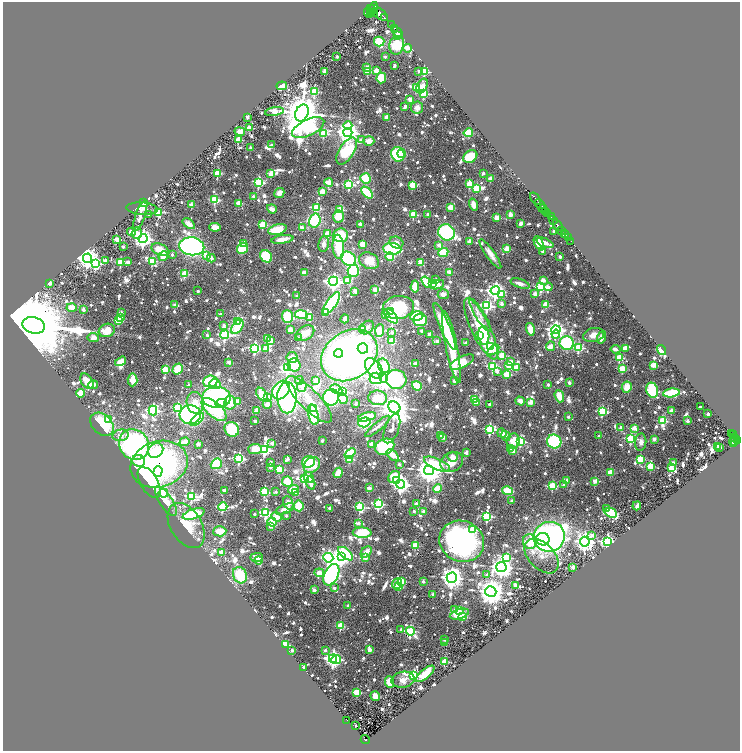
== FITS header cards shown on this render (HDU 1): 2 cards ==
NAXIS1  =                 1475
NAXIS2  =                 1497

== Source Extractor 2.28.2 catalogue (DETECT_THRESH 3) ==
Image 1475 x 1497 px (HDU 1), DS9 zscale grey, zoomed out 1/2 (1 PNG px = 2 x 2 image px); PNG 742 x 753 px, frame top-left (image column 2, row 1497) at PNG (3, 2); each listed source drawn as its Kron ellipse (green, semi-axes under 4 px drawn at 4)
Background 0.856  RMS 0.031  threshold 0.0935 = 3 sigma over >= 5 px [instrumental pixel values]
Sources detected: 1476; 97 cannot appear on this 1/2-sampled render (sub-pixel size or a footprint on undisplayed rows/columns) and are neither listed nor drawn; of the other 1379, the 500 brightest by FLUX_AUTO listed and drawn (879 fainter detections omitted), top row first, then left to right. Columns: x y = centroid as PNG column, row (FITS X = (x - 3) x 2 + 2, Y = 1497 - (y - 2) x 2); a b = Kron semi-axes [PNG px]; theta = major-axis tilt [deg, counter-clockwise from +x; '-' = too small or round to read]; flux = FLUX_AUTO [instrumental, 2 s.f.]
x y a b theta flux
370 9 3 2 - 850
372 10 8 2 65 860
368 13 5 3 - 180
374 13 4 2 - 570
379 13 11 4 -41 2500
384 18 2 2 - 93
392 25 2 2 - 350
394 28 3 2 - 260
397 32 6 2 -52 820
398 35 2 2 - 170
379 41 5 5 - 120
397 45 9 7 77 240
407 48 4 3 - 80
337 56 2 2 - 43
385 57 2 2 - 34
394 65 4 2 - 34
367 67 3 2 - 74
368 71 3 3 - 290
376 71 3 3 - 130
419 71 2 2 - 44
424 71 3 3 - 470
324 72 2 2 - 46
381 78 5 5 - 200
282 86 5 4 - 51
422 86 8 5 63 52
416 88 4 3 - 280
314 92 3 3 - 410
424 93 3 3 - 400
410 99 2 2 - 87
405 107 4 2 - 52
417 107 6 6 - 40
274 112 9 3 9 210
302 113 9 6 65 27000
247 117 3 2 - 61
387 117 4 3 - 72
348 126 4 3 - 210
250 128 2 2 - 120
308 128 17 8 26 1800
240 131 5 4 - 47
348 132 4 4 - 5800
324 133 4 3 - 320
468 133 4 4 - 210
238 140 3 3 - 220
361 140 3 2 - 44
369 141 5 5 - 54
272 145 2 2 - 46
250 148 2 2 - 36
347 151 15 7 57 650
398 154 7 6 - 340
402 154 4 3 - 120
470 157 7 5 33 230
217 173 3 3 - 360
483 173 2 2 - 38
271 174 3 2 - 170
366 178 5 5 - 160
490 179 3 2 - 120
259 182 4 3 - 600
329 182 4 3 - 79
349 184 3 3 - 550
469 184 3 3 - 210
413 185 3 3 - 190
476 188 3 3 - 250
322 191 3 2 - 160
279 193 5 4 - 47
367 193 7 4 -45 250
253 196 2 2 - 40
535 199 7 2 -53 1100
215 200 3 3 - 440
143 203 3 2 - 40
239 203 3 2 - 190
540 204 5 2 - 960
191 205 2 2 - 130
473 205 6 4 -73 71
451 207 3 3 - 150
316 208 3 3 - 460
142 209 15 6 -4 35
272 209 5 4 - 39
340 209 3 3 - 340
543 209 4 2 - 240
545 211 3 1 - 140
159 212 3 3 - 300
428 214 2 2 - 49
511 214 2 2 - 110
548 214 3 2 - 450
149 215 2 2 - 39
413 215 3 3 - 250
140 216 16 5 70 40
338 216 6 5 - 110
551 217 3 1 - 230
497 218 2 2 - 150
553 220 4 2 - 460
315 221 7 5 74 280
521 223 3 2 - 36
189 224 7 4 -36 49
360 224 2 2 - 79
263 225 3 3 - 310
558 225 6 2 -49 1200
215 227 6 4 -5 44
302 228 2 2 - 77
277 229 9 5 14 190
562 230 2 2 - 440
554 231 2 2 - 44
132 232 5 3 - 57
447 232 8 8 - 530
137 233 6 5 - 70
564 233 3 2 - 400
327 234 3 3 - 190
340 235 7 7 - 210
566 235 2 1 - 230
568 238 2 2 - 170
143 239 4 4 - 3200
282 239 11 4 9 60
117 240 3 2 - 170
469 241 2 2 - 77
571 241 3 2 - 150
243 243 3 3 - 150
396 243 7 5 -25 35
539 243 8 4 -62 140
545 243 9 3 -22 40
323 244 8 5 82 35
363 244 4 3 - 78
439 245 2 2 - 75
192 246 12 9 -6 1600
123 247 2 2 - 55
338 247 12 5 -86 230
243 248 6 5 - 210
392 249 9 5 -6 590
507 249 2 2 - 160
160 250 9 5 -23 100
543 251 3 3 - 36
443 252 5 4 - 190
490 254 17 4 -55 53
172 255 2 2 - 33
163 256 5 3 - 61
206 256 4 3 - 79
266 256 6 5 - 310
390 257 4 4 - 150
560 257 2 2 - 44
88 258 5 4 - 4900
211 258 4 2 - 46
348 259 8 6 -39 430
105 260 2 2 - 47
152 261 4 3 - 340
369 261 10 8 -26 100
120 262 3 3 - 310
128 262 2 2 - 46
421 262 3 2 - 180
95 263 4 3 - 630
353 271 6 5 - 370
450 272 2 2 - 110
304 273 4 3 - 52
184 274 3 3 - 330
348 280 4 4 - 99
436 280 2 2 - 34
543 280 3 3 - 75
333 281 5 4 - 2600
426 282 6 4 -54 150
50 283 2 2 - 97
433 283 2 2 - 120
520 284 10 4 -19 35
437 285 7 3 18 110
415 286 6 4 85 94
541 287 3 3 - 590
548 287 4 3 - 40
375 290 2 2 - 130
198 291 2 2 - 34
355 291 2 2 - 110
495 291 4 4 - 2800
443 294 5 5 - 39
535 294 3 2 - 98
502 295 4 3 - 58
297 296 2 2 - 53
331 303 13 5 55 960
501 304 2 2 - 63
175 305 2 2 - 70
546 305 3 3 - 220
487 306 4 4 - 870
398 307 16 11 9 420
72 308 5 4 - 80
83 309 2 2 - 67
391 311 2 2 - 49
326 312 3 2 - 33
121 313 3 2 - 49
220 314 2 2 - 33
385 314 4 3 - 51
301 315 6 4 -9 280
480 315 19 5 -58 43
391 316 9 5 -46 510
417 316 6 5 - 300
287 317 6 5 - 210
310 317 3 3 - 93
120 318 3 2 - 90
345 319 4 3 - 36
118 320 3 3 - 290
420 320 7 6 - 300
237 321 4 3 - 360
34 325 11 8 -15 140000
224 325 4 3 - 45
445 326 25 5 -67 250
237 327 8 5 55 300
367 327 8 6 40 40
481 329 33 9 -64 360
530 329 6 4 -76 78
107 330 8 6 19 130
291 330 4 3 - 64
363 330 3 3 - 55
556 330 5 4 - 2700
379 331 6 4 83 170
422 331 2 2 - 78
392 332 2 2 - 44
305 333 10 6 35 66
556 334 4 4 - 150
207 335 3 2 - 45
225 335 4 4 - 1100
430 335 3 3 - 41
479 335 3 2 - 44
484 335 9 5 -86 270
593 335 10 7 13 53
93 337 6 4 -6 46
602 337 6 3 71 59
268 338 3 3 - 110
299 338 2 2 - 48
270 341 3 2 - 130
392 341 4 3 - 120
437 341 2 2 - 51
465 343 2 2 - 39
567 343 7 6 - 510
491 346 4 3 - 750
550 346 5 4 - 41
452 347 37 6 -78 380
255 348 4 4 - 860
266 348 3 3 - 130
363 348 5 5 - 180
578 348 3 3 - 500
625 348 4 3 - 89
616 349 5 3 - 44
493 350 7 3 35 130
662 350 5 3 - 360
338 353 4 4 - 270
349 355 30 23 35 3600
502 355 3 3 - 210
292 358 5 5 - 91
619 358 3 3 - 270
121 361 6 3 33 90
229 362 3 2 - 81
462 362 13 5 25 160
511 362 3 2 - 81
415 364 2 2 - 71
294 365 7 6 - 190
654 365 2 2 - 160
384 366 7 5 -67 230
493 366 3 3 - 570
509 366 3 3 - 150
516 367 4 3 - 160
287 368 4 4 - 930
374 368 11 7 -53 480
178 369 6 5 - 140
622 369 3 3 - 250
165 370 3 3 - 290
497 371 2 2 - 56
507 374 3 3 - 200
376 378 6 6 - 330
384 378 5 4 - 6700
396 379 10 9 - 520
133 380 6 5 - 100
299 380 4 3 - 81
87 381 8 5 -55 88
210 381 7 6 - 210
316 381 4 3 - 48
454 381 2 2 - 51
569 383 2 2 - 54
215 384 6 5 - 190
93 385 5 4 - 33
189 385 2 2 - 54
548 385 2 2 - 37
302 386 5 4 - 78
417 386 5 3 - 230
627 387 6 5 - 89
336 389 6 4 -28 42
281 390 10 7 51 590
652 390 7 6 - 310
342 392 4 3 - 560
80 393 4 3 - 160
671 393 8 4 8 350
262 394 7 4 -55 130
559 396 6 4 -71 84
217 397 14 10 -1 980
267 397 3 2 - 67
331 397 8 8 - 520
287 398 15 9 -90 1700
378 398 9 7 -7 150
309 399 31 10 -45 190
343 399 5 4 - 41
474 400 3 3 - 270
237 401 3 3 - 120
520 401 5 4 - 44
531 402 2 2 - 120
195 403 11 8 -80 110
221 403 6 4 12 96
230 403 6 6 - 110
476 403 3 2 - 33
267 404 5 4 - 40
355 404 2 2 - 38
489 404 2 2 - 42
394 407 6 5 - 11000
700 407 2 2 - 37
178 408 4 3 - 420
214 409 15 7 -41 560
314 409 3 3 - 110
153 410 5 4 - 1000
257 410 3 3 - 93
602 411 3 3 - 560
671 411 2 2 - 86
708 414 2 2 - 77
190 415 10 9 - 940
313 415 10 5 -76 770
367 417 9 4 13 160
568 417 2 2 - 33
109 419 4 3 - 43
197 420 8 4 43 340
255 421 2 2 - 50
662 421 4 3 - 410
688 421 2 2 - 71
364 422 6 5 - 400
102 424 13 9 -42 360
378 426 16 4 40 38
621 427 2 2 - 64
392 428 15 7 70 40
634 428 2 2 - 120
232 429 8 6 -46 230
490 429 4 3 - 650
502 433 5 4 - 39
732 433 2 1 - 42
120 435 8 5 14 38
441 435 4 3 - 32
733 435 2 2 - 170
506 436 5 3 - 35
599 436 2 2 - 43
443 437 3 3 - 60
735 437 3 2 - 120
630 438 3 3 - 560
654 439 2 2 - 85
322 441 2 2 - 43
513 441 7 6 - 92
520 441 3 3 - 480
554 441 7 6 - 570
735 441 2 1 - 160
737 441 3 2 - 310
185 442 5 3 - 76
641 442 8 5 85 35
733 442 5 3 - 450
272 443 2 2 - 82
198 444 2 2 - 88
371 444 2 2 - 82
134 445 16 14 -48 1400
718 446 2 2 - 82
385 447 10 7 25 380
720 447 2 2 - 47
511 448 2 2 - 53
255 449 7 5 5 81
156 450 8 6 42 190
264 450 4 4 - 1000
513 451 2 2 - 120
466 452 2 2 - 71
350 453 6 3 40 170
393 455 7 4 -39 48
452 457 5 5 - 42
239 458 3 3 - 760
287 459 3 2 - 55
350 459 3 3 - 280
640 459 3 3 - 310
139 461 6 5 - 140
271 462 2 2 - 49
309 462 6 5 - 200
452 462 12 9 26 81
673 463 2 2 - 70
159 464 29 23 18 1700
216 464 6 5 - 250
399 464 2 2 - 38
437 464 14 5 -23 180
312 465 9 7 38 120
650 466 4 3 - 250
270 467 2 2 - 43
671 468 3 3 - 220
279 469 3 3 - 270
429 470 5 5 - 9300
158 471 5 4 - 160
610 472 3 2 - 180
338 473 5 4 - 91
394 477 6 5 - 240
309 478 6 4 -64 76
304 479 4 3 - 770
567 480 2 2 - 62
397 481 3 2 - 53
595 481 3 3 - 140
149 482 17 8 -60 400
287 482 5 5 - 110
311 483 7 4 -74 46
400 484 4 4 - 2900
564 485 2 2 - 71
552 486 3 3 - 390
369 488 2 2 - 110
438 488 4 4 - 93
293 489 5 4 - 100
224 490 3 2 - 37
507 491 5 4 - 150
264 492 3 3 - 480
276 492 2 2 - 33
163 493 4 4 - 340
295 493 2 2 - 110
191 496 4 3 - 610
166 501 17 6 -57 97
512 501 2 2 - 52
288 503 7 5 -70 40
416 503 2 2 - 34
378 504 4 4 - 680
299 506 5 5 - 180
637 506 5 2 - 40
223 507 4 3 - 600
360 507 4 3 - 490
329 508 2 2 - 38
607 508 3 2 - 52
285 509 10 4 22 58
414 511 2 2 - 35
423 511 2 2 - 40
265 513 4 3 - 690
611 513 6 4 -21 270
194 514 11 5 18 320
255 514 2 2 - 32
286 516 2 2 - 40
487 516 4 3 - 680
276 517 5 4 - 77
272 522 5 4 - 160
358 523 3 2 - 70
186 525 25 15 -58 200
270 526 3 2 - 44
473 530 3 3 - 290
220 531 6 5 - 110
362 533 9 5 -3 190
592 535 3 3 - 42
549 537 16 15 - 2900
543 539 6 6 - 840
462 541 23 20 -23 1400
530 542 7 7 - 330
585 542 5 4 - 3700
607 542 4 3 - 1600
415 545 3 3 - 230
221 552 2 2 - 130
366 552 6 4 48 66
346 554 9 4 -40 330
341 556 4 3 - 3300
542 556 21 12 -46 120
256 557 6 4 1 53
328 558 5 5 - 1400
366 558 2 2 - 91
506 558 3 3 - 300
258 560 4 2 - 130
501 567 5 5 - 5600
573 567 2 2 - 120
319 573 5 4 - 66
240 575 8 6 -63 210
331 575 11 7 63 1900
487 575 2 2 - 44
452 578 5 5 - 6000
401 581 3 3 - 200
423 581 2 2 - 56
397 583 5 5 - 54
516 586 3 2 - 170
399 587 3 3 - 200
334 588 2 2 - 38
314 590 2 2 - 65
491 592 6 5 - 10000
433 594 2 2 - 77
348 606 2 2 - 44
455 610 3 2 - 100
459 611 3 2 - 98
459 614 10 4 18 100
462 617 3 3 - 240
340 626 4 3 - 300
401 630 3 2 - 49
410 631 4 3 - 620
445 639 2 2 - 47
444 643 2 2 - 53
285 645 3 3 - 330
369 649 4 3 - 67
292 650 2 2 - 58
325 650 2 2 - 33
333 659 4 4 - 2700
336 660 5 4 - 250
444 662 3 3 - 290
304 667 2 2 - 95
425 674 11 4 40 140
414 675 3 3 - 680
403 680 12 8 10 43
389 682 6 4 -84 91
357 692 3 3 - 270
375 696 5 4 - 33
347 720 3 1 - 43
355 726 2 2 - 34
365 739 4 3 - 150
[879 fainter detections neither listed nor drawn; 97 sub-pixel or undisplayed-footprint detections neither listed nor drawn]